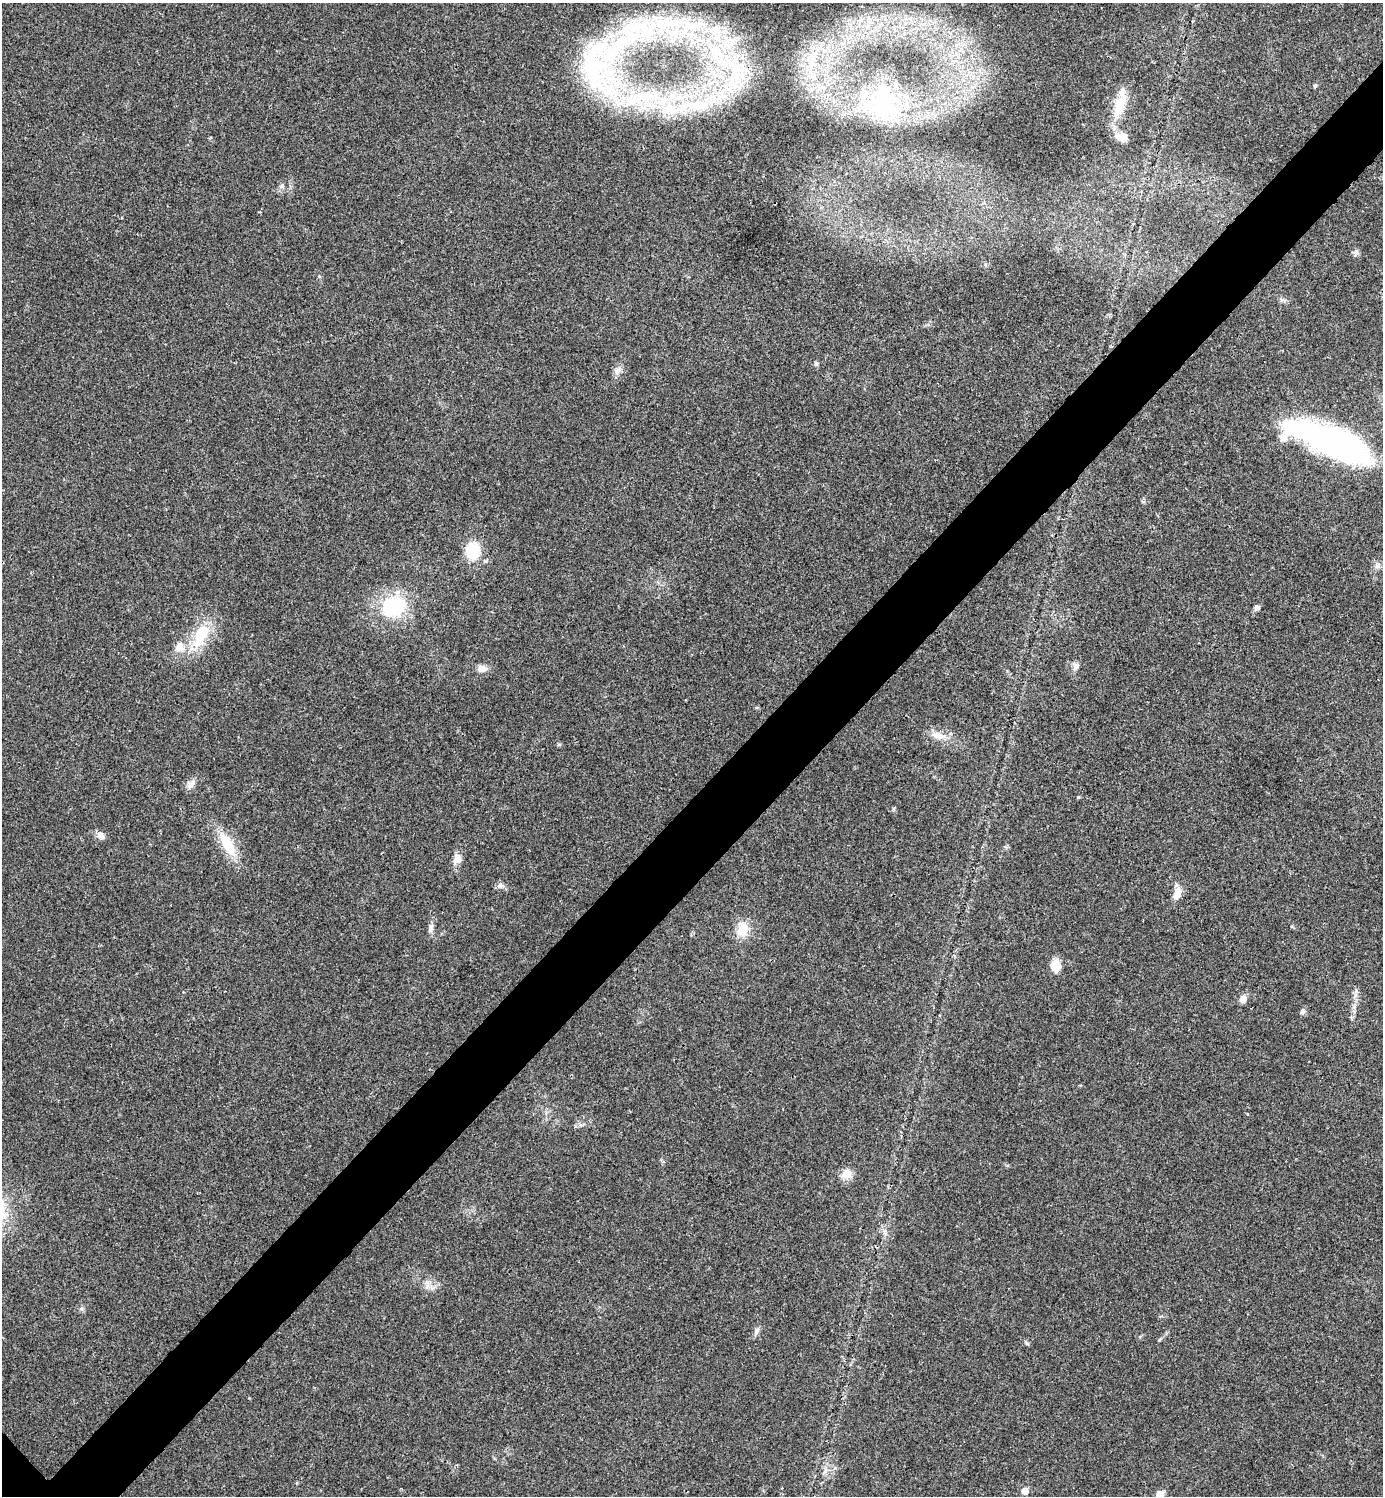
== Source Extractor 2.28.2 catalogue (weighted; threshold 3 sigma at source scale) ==
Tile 10 of 4 x 4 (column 2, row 3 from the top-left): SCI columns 1542-2922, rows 1501-2994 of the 5986 x 5986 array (HDU 1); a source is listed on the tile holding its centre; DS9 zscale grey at full resolution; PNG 1385 x 1498 px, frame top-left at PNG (2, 3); no overlay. Shown black and unused: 6% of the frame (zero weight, under 3 of 4 exposures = <1% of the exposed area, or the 3 px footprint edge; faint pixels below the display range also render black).
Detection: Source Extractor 2.28.2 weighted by HDU 2 'WHT'; one run over the whole footprint, this tile lists its part. Background 0.0194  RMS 0.004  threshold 0.0182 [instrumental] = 3 sigma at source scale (4.5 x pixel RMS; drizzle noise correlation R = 1.50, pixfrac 1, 0.05/0.05 arcsec/px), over >= 5 px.
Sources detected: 49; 1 inside a brighter object's white glare — not listed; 8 inside a brighter listed object's ellipse — not listed separately; the other 40 listed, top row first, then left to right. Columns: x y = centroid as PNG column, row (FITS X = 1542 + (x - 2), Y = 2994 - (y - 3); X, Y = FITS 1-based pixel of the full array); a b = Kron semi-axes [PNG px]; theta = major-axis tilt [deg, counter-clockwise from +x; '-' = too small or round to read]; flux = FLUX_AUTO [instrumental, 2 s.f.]
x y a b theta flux
690 25 35 13 -18 19
717 55 25 20 -78 21
813 58 16 8 -41 5
595 64 105 52 -67 81
810 67 11 7 -19 3.2
730 82 36 7 61 11
1315 86 6 5 - 0.55
882 97 50 25 64 29
670 109 29 19 -1 21
1118 110 25 14 64 8.6
1122 136 16 12 -6 4
816 363 6 5 - 0.64
617 370 9 6 24 1.5
1330 442 88 25 -23 140
473 551 15 13 80 14
1377 566 9 6 49 1.4
394 606 31 23 17 25
1257 607 7 6 - 1.1
201 635 40 17 62 15
1076 666 11 6 60 1.7
482 668 11 8 -5 2.7
938 735 20 9 -18 4.2
191 785 13 8 49 2.2
1078 797 4 3 - 0.46
100 835 11 7 -53 2.1
227 844 31 12 -61 13
457 858 12 9 65 3.2
500 885 9 6 11 1.3
1177 893 16 8 71 3.9
431 928 13 6 74 1.8
742 929 20 16 77 6.5
1055 966 14 10 -84 4.9
1243 998 9 7 60 2.3
1302 1012 7 6 - 0.94
847 1174 14 12 39 3.8
756 1331 12 5 68 1.4
1026 1343 8 3 -45 0.6
825 1471 7 4 72 1.1
1025 1491 6 5 - 4.6
1159 1494 6 5 - 6.7
Isophote crosses this tile's border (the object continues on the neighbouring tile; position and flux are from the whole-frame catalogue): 1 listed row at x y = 1159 1494
Unlisted compact peaks at least as high as the median listed source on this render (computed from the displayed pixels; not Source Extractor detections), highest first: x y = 835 1468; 1356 251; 282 186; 81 1309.